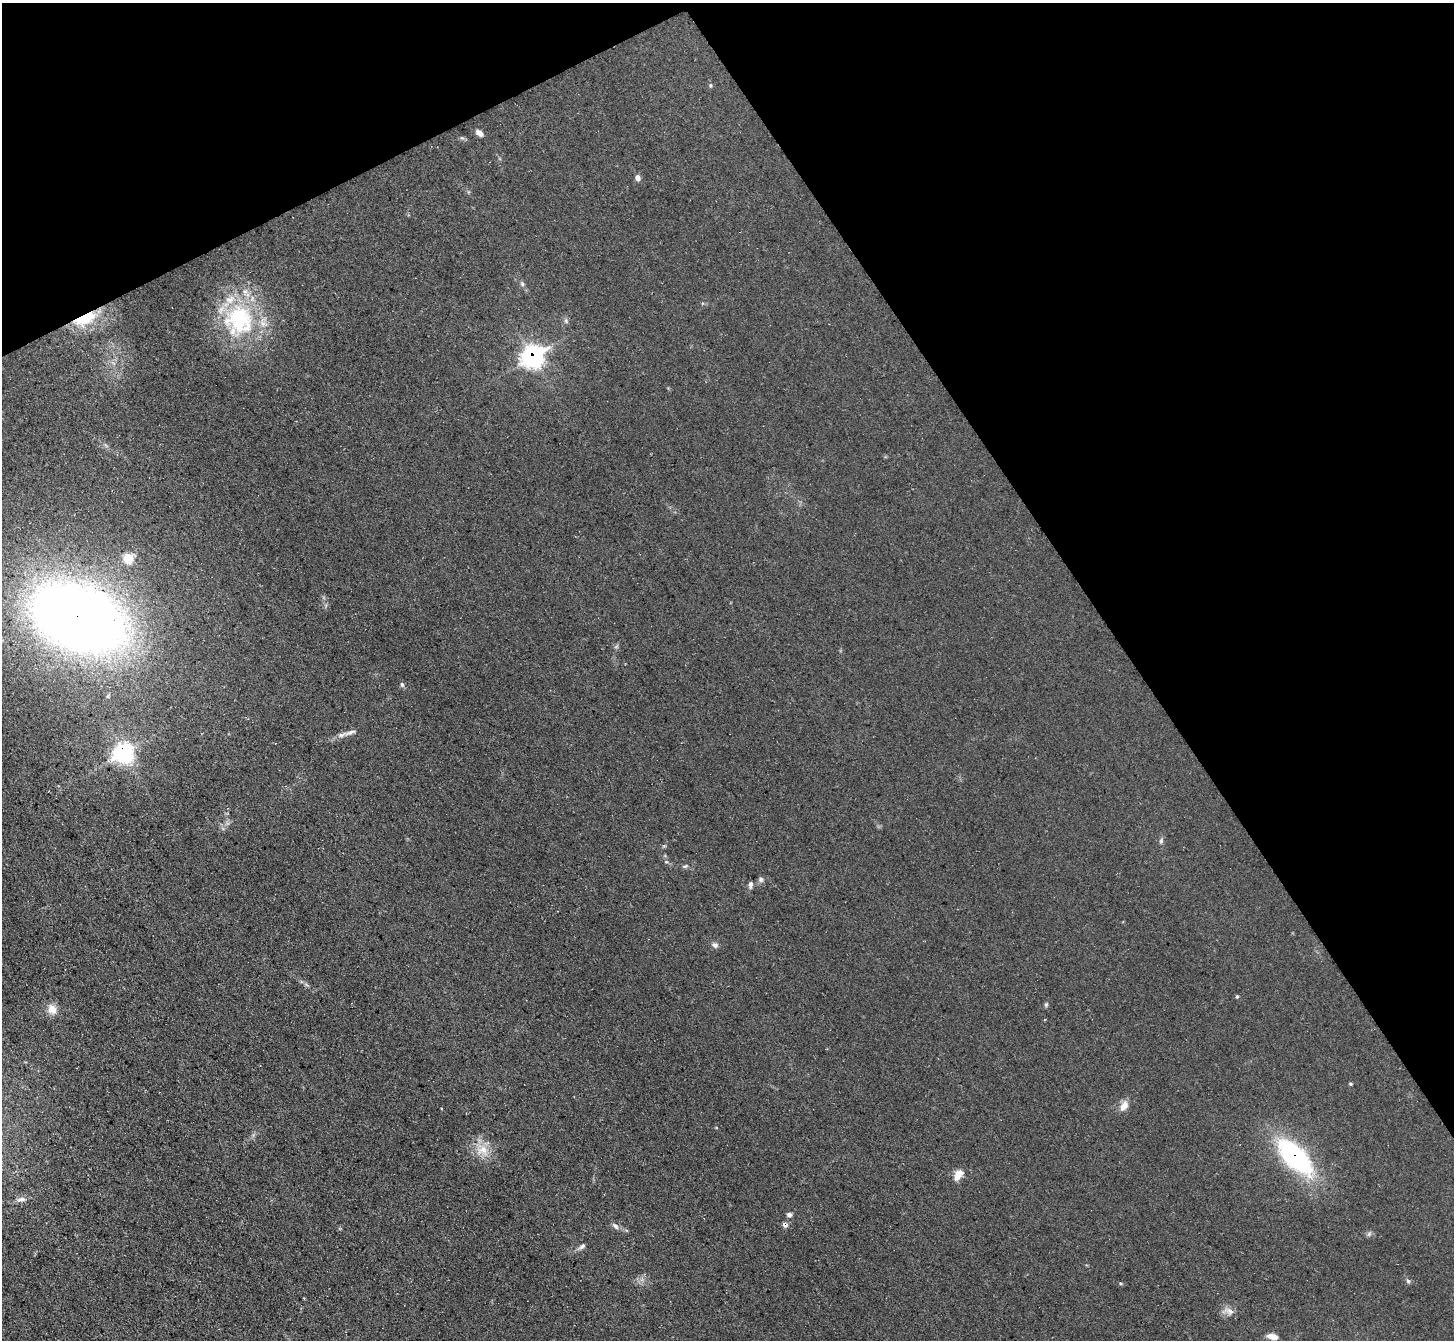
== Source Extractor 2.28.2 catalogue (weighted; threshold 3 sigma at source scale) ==
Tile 3 of 4 x 4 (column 3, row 1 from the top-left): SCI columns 2905-4356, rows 4167-5504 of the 5807 x 5798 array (HDU 1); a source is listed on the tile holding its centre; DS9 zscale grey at full resolution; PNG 1456 x 1342 px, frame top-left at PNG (2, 3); no overlay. Shown black and unused: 29% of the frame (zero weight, under 3 of 5 exposures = <1% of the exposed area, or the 3 px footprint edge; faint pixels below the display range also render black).
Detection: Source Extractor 2.28.2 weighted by HDU 2 'WHT'; one run over the whole footprint, this tile lists its part. Background 0.0741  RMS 0.0085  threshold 0.0383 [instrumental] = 3 sigma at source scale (4.5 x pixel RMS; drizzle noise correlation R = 1.50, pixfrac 1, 0.05/0.05 arcsec/px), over >= 5 px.
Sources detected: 37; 1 cosmic-ray / hot-pixel residue — not listed; the other 36 listed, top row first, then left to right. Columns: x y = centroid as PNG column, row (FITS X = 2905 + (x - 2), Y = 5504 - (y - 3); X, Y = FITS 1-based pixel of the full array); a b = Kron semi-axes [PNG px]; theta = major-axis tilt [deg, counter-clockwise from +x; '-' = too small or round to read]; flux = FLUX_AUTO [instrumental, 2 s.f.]
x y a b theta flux
710 86 5 3 - 0.92
479 133 10 6 -38 4.4
462 138 7 4 -17 1.4
638 178 6 5 - 4.1
522 284 7 5 -70 1.8
85 319 31 12 24 32
239 320 44 42 -83 95
566 321 7 4 -46 1.5
532 357 9 8 - 420
128 558 10 9 - 15
78 618 79 49 -20 1100
402 684 7 5 -62 1.6
350 732 20 5 17 5
124 752 7 7 - 480
1161 840 8 5 65 1.8
666 862 5 3 - 0.81
685 866 7 5 14 1.4
761 880 8 7 - 2.1
750 884 7 5 88 3
715 945 9 7 -14 2.7
1237 996 5 4 - 1
1046 1004 6 5 - 1.3
52 1009 14 11 -61 8.3
1350 1084 5 3 - 0.9
1124 1106 14 9 60 6.8
483 1150 17 14 -7 14
1295 1157 31 14 -45 170
958 1175 15 9 58 7.5
21 1199 12 6 7 3.9
789 1215 7 5 -7 2.3
615 1226 10 6 -45 2.9
1369 1234 8 5 46 1.7
582 1246 10 5 37 2.6
1408 1281 6 4 -30 1.5
1228 1311 18 8 -11 5.7
1272 1337 10 6 -12 8
Overlapping masked pixels (flux is a lower limit): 5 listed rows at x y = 85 319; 532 357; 78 618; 124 752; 1295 1157